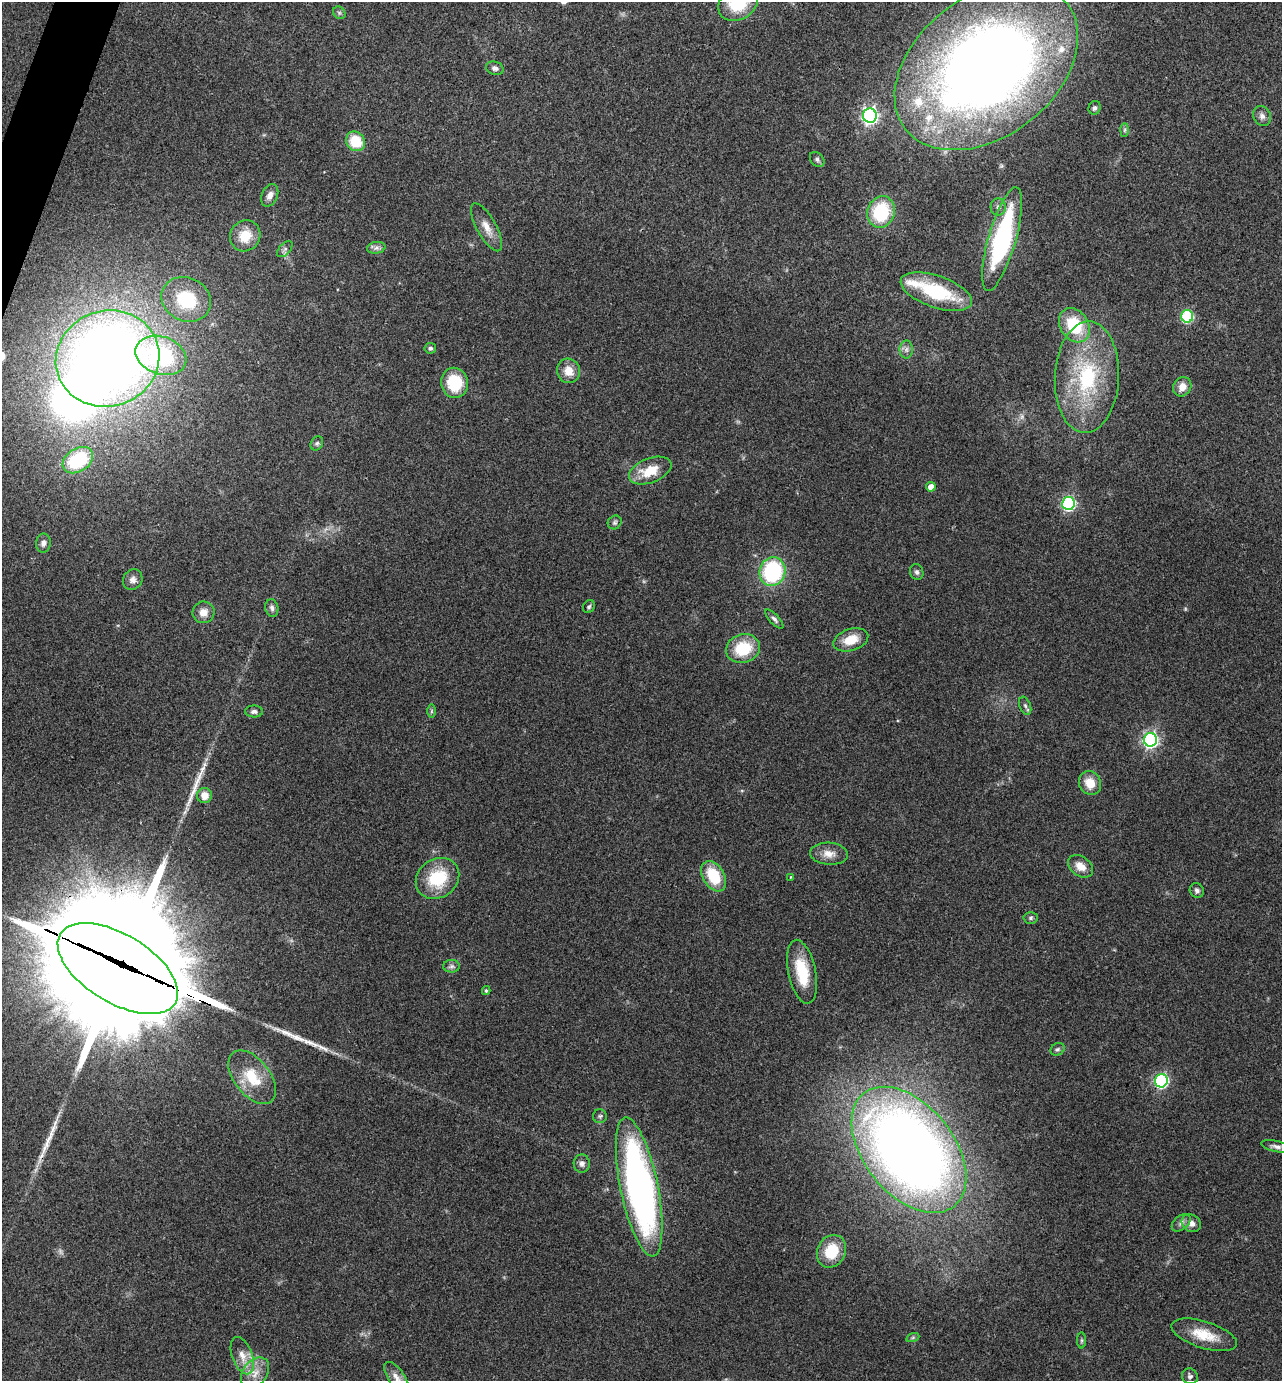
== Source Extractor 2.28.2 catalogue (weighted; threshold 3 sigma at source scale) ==
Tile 11 of 4 x 4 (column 3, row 3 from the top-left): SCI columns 2702-3981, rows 1384-2762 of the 5535 x 5521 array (HDU 1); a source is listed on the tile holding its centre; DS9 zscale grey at full resolution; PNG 1284 x 1383 px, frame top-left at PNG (2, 2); each listed source drawn as its Kron ellipse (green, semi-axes under 4 px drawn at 4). Shown black and unused: <1% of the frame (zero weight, under 3 of 4 exposures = <1% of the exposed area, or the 3 px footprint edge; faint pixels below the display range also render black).
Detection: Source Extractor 2.28.2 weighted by HDU 2 'WHT'; one run over the whole footprint, this tile lists its part. Background 0.165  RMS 0.0072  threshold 0.0322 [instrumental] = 3 sigma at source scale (4.5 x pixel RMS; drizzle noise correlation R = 1.50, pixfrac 1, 0.05/0.05 arcsec/px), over >= 5 px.
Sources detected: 97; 2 too faint to see at this stretch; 4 inside a brighter object's white glare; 5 long thin detections or spike segments (spike, bleed or trail) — neither listed nor drawn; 5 inside a brighter listed object's ellipse — not listed separately; the other 81 listed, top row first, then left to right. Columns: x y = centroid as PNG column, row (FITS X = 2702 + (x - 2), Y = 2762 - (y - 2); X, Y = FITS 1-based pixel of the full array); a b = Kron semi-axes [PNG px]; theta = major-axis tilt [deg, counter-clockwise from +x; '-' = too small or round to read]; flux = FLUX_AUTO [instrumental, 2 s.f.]
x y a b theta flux
738 3 21 16 34 34
339 13 7 5 -45 1.5
986 67 102 70 38 900
495 68 9 6 -16 2.6
1095 108 7 6 - 1.8
870 116 7 7 - 230
1262 116 10 8 -66 3.5
1125 130 7 4 89 1.3
356 141 10 9 - 22
817 159 8 6 -48 2
270 195 12 7 64 4.6
998 207 8 7 - 2.7
881 212 16 13 71 42
487 227 27 9 -61 9.3
245 236 16 15 - 16
1002 239 53 14 74 120
376 248 9 6 9 2.6
285 249 10 5 48 1.8
936 292 37 16 -19 49
186 299 25 21 -27 43
1187 316 6 6 - 75
1074 325 18 14 -56 34
430 348 6 5 - 1.4
906 349 9 6 89 2.6
161 355 26 19 -20 73
108 359 52 48 19 830
568 371 12 11 - 9.5
1087 377 56 32 87 79
454 383 15 13 -79 30
1182 387 10 8 54 6.7
317 443 7 6 - 1.7
78 460 16 11 33 48
650 471 22 12 21 18
931 487 5 4 - 6.3
1068 503 6 6 - 130
615 522 7 6 - 1.7
43 543 9 7 81 3.1
772 572 14 13 - 70
917 572 8 6 -71 2.1
133 580 11 9 59 4
589 607 7 5 55 1.4
272 608 9 6 -80 2.3
203 612 11 10 - 6
774 619 12 5 -47 2.4
851 640 18 11 18 13
743 648 17 14 18 29
1025 706 9 5 -69 1.9
254 711 9 6 -1 2.4
431 711 7 4 89 1.2
1150 740 7 6 - 200
1090 783 12 10 -61 11
204 796 7 7 - 8
829 854 19 11 -4 7.9
1080 866 14 9 -36 7.9
714 876 16 10 -59 27
790 877 4 2 - 0.46
437 878 23 19 35 34
1197 890 7 7 - 2
1031 918 7 5 2 1.7
452 966 8 6 1 2.2
118 969 67 34 -31 14000
802 972 32 13 -78 27
486 991 4 3 - 1
1058 1049 7 6 - 1.7
252 1077 31 18 -52 26
1161 1081 7 6 - 130
600 1116 7 7 - 1.6
1276 1146 15 5 -12 3
909 1150 72 45 -51 820
582 1164 9 8 - 3.1
639 1187 71 19 -78 310
1181 1223 11 7 40 2.8
1191 1223 10 8 -35 5.1
831 1251 17 14 64 25
1204 1335 34 13 -17 18
913 1337 7 4 19 1.1
1082 1340 8 4 90 1.2
242 1356 19 10 -70 9.2
255 1373 17 12 53 11
1190 1376 8 7 - 2.1
396 1377 18 8 -56 5.6
Overlapping masked pixels (flux is a lower limit): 1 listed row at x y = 118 969
Isophote crosses this tile's border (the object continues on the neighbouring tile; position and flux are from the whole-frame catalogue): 2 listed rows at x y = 738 3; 396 1377